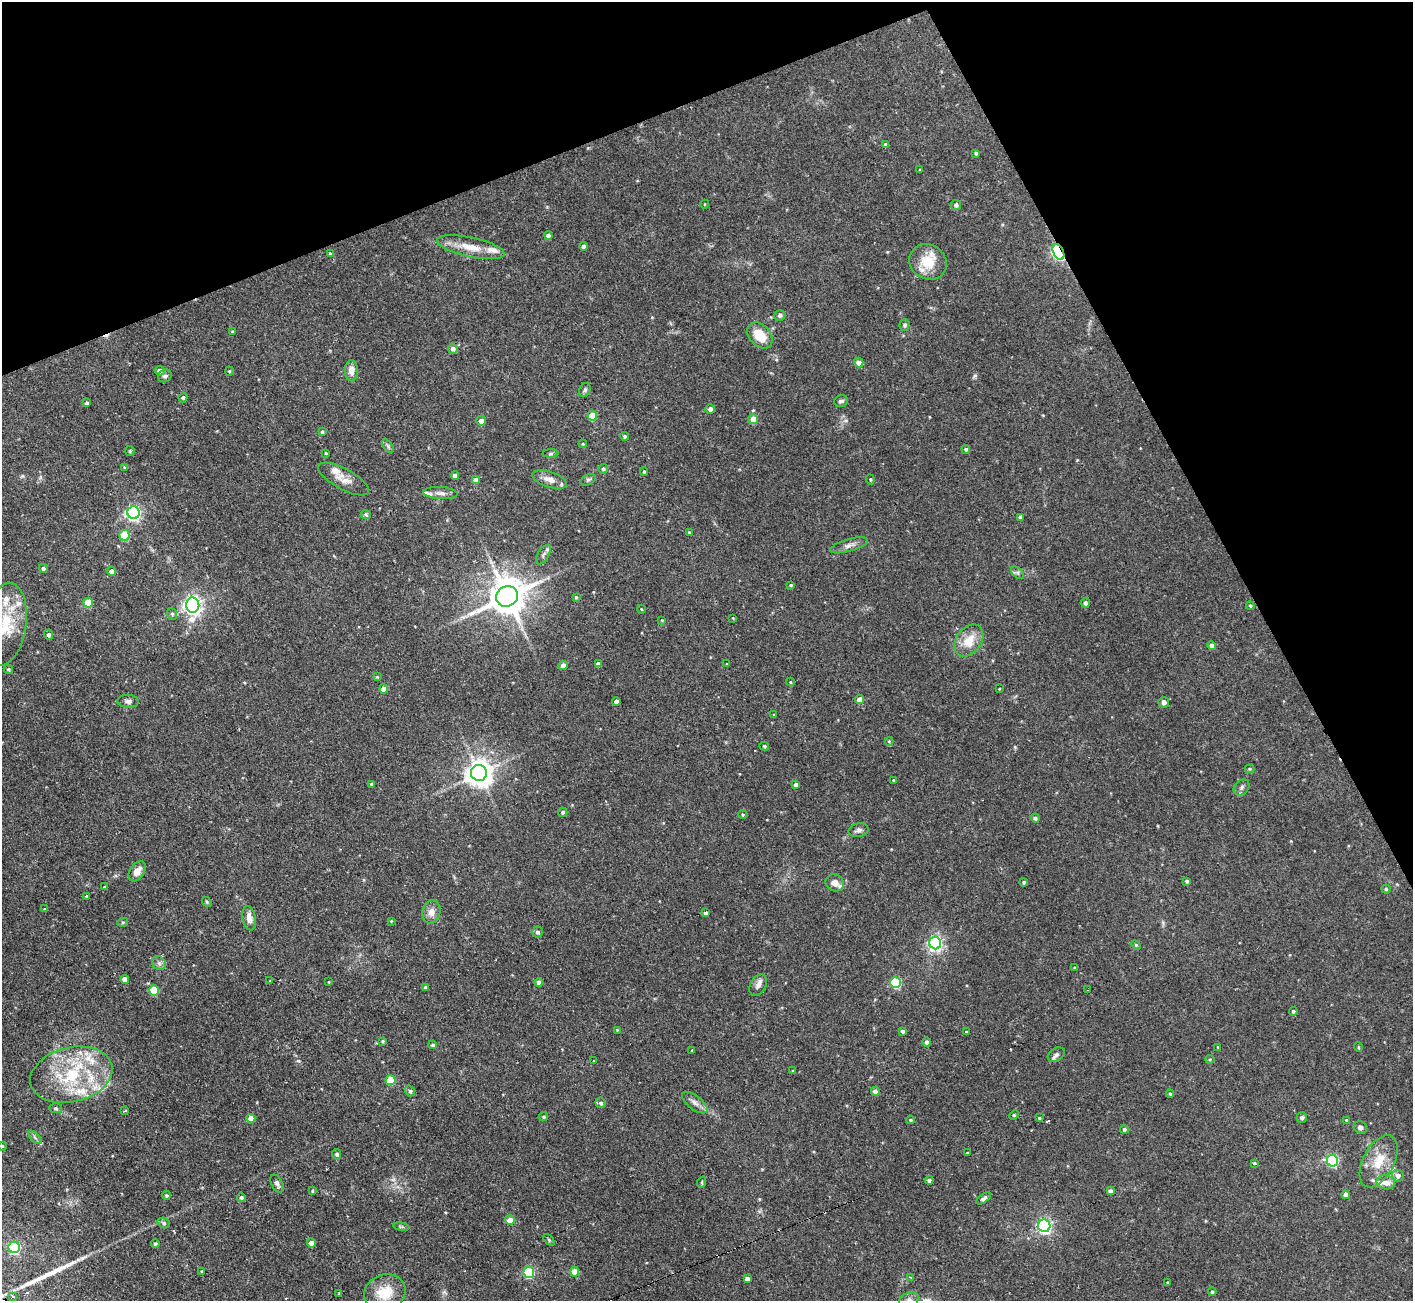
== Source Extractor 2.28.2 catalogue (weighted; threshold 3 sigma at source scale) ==
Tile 3 of 4 x 4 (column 3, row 1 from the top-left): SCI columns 2821-4231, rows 4045-5343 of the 5641 x 5624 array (HDU 1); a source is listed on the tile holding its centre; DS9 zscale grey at full resolution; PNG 1415 x 1303 px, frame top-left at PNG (2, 2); each listed source drawn as its Kron ellipse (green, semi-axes under 4 px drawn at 4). Shown black and unused: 21% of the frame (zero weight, under 2 of 3 exposures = <1% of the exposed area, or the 3 px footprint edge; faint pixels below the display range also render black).
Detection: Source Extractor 2.28.2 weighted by HDU 2 'WHT'; one run over the whole footprint, this tile lists its part. Background 0.094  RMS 0.0058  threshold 0.0261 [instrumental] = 3 sigma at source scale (4.5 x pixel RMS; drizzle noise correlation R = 1.50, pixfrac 1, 0.05/0.05 arcsec/px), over >= 5 px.
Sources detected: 212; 1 too faint to see at this stretch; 4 cosmic-ray / hot-pixel residue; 1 long thin detection or spike segment (spike, bleed or trail) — neither listed nor drawn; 12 inside a brighter listed object's ellipse — not listed separately; the other 194 listed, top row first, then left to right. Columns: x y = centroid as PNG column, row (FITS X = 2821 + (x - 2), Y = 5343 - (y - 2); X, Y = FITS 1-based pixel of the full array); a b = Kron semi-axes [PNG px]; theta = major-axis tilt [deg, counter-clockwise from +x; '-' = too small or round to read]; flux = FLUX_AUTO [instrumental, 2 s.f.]
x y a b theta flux
886 145 4 4 - 1.4
976 153 4 4 - 0.96
920 170 3 3 - 0.55
705 204 4 3 - 0.39
956 205 5 5 - 1.4
548 235 4 4 - 2.1
584 246 4 4 - 1.4
471 247 34 10 -12 11
1058 252 8 5 -64 140
330 254 4 3 - 0.66
928 262 19 17 -34 13
780 315 6 5 - 1.4
905 325 6 5 - 1
233 332 3 3 - 0.64
760 335 15 10 -49 13
453 349 5 4 - 2.3
859 362 5 4 - 3.8
160 371 5 4 - 2.9
229 371 4 4 - 0.7
351 371 10 6 89 4.2
165 376 7 6 - 1.5
585 390 7 5 62 1.3
183 398 5 4 - 1.1
841 401 7 5 18 1.6
87 403 4 3 - 1.1
710 409 5 4 - 2.5
592 416 5 5 - 12
753 419 5 5 - 7.8
481 421 5 4 - 2.9
322 432 4 3 - 0.97
625 436 4 4 - 1
583 444 4 4 - 0.6
388 446 8 4 -54 1
966 449 4 4 - 0.97
130 451 5 5 - 0.7
326 453 4 3 - 0.53
551 454 8 4 1 0.82
125 467 4 3 - 1
603 469 5 5 - 1.1
644 472 4 4 - 0.55
455 475 4 4 - 2
343 479 28 10 -29 6.7
550 479 18 7 -18 5.1
870 479 5 3 - 0.6
476 480 4 4 - 4.6
588 480 8 5 28 1.1
440 493 17 6 -4 2.8
134 513 6 6 - 140
366 514 5 4 - 0.78
1020 517 4 4 - 1.9
689 532 3 3 - 0.47
124 535 5 5 - 25
849 545 19 6 16 3.2
543 555 11 5 59 1.9
43 568 4 4 - 0.98
111 571 5 4 - 2.9
1018 573 8 4 -43 1.1
791 585 4 3 - 0.65
507 596 11 10 - 1600
576 597 4 4 - 0.64
88 603 5 5 - 13
1085 603 5 4 - 1.6
193 605 7 6 - 270
1250 606 4 3 - 0.82
641 609 4 3 - 0.37
172 614 6 5 - 0.98
733 618 3 3 - 0.38
662 620 4 3 - 0.43
5 624 41 21 82 27
48 635 5 4 - 1.5
969 641 17 12 54 11
1212 646 4 4 - 2.8
598 664 4 4 - 2
727 664 3 3 - 0.42
563 665 4 4 - 3.2
8 669 5 4 - 0.76
377 677 3 3 - 0.51
790 682 4 4 - 0.51
384 689 4 4 - 5.7
999 689 3 2 - 0.36
860 699 4 4 - 5.3
128 701 10 6 -2 2
616 701 4 4 - 2.3
1164 702 5 5 - 2.2
774 715 3 3 - 0.58
889 741 4 4 - 0.61
764 746 5 4 - 0.82
1249 769 5 4 - 0.63
479 773 8 8 - 670
894 780 4 3 - 0.63
372 784 4 3 - 1.2
796 785 4 4 - 2.4
1242 787 9 7 48 2
563 812 5 4 - 1.2
743 814 4 3 - 0.57
1035 818 4 4 - 1.3
858 830 10 6 12 1.8
137 871 11 7 56 4.6
1187 881 4 3 - 1.1
1024 882 4 4 - 0.84
835 883 9 8 - 3.7
104 887 3 3 - 0.42
1386 889 4 4 - 0.73
86 896 4 3 - 0.55
207 902 5 4 - 0.73
45 909 4 4 - 0.5
431 912 12 9 78 4.2
705 913 4 3 - 1.7
249 918 12 6 -79 4.6
391 921 3 3 - 0.46
123 922 5 3 - 0.56
537 932 5 5 - 1.5
935 943 6 6 - 130
1136 945 5 4 - 0.71
159 963 8 6 -44 1.7
1074 967 4 3 - 0.48
125 979 4 4 - 4.1
270 981 3 3 - 0.45
329 982 3 2 - 0.42
539 982 4 4 - 3.4
896 982 5 5 - 34
758 985 11 8 62 3
425 987 4 4 - 1.1
1088 990 3 2 - 0.58
154 991 5 5 - 20
1293 1011 4 4 - 0.98
617 1030 4 3 - 0.45
902 1031 4 4 - 1.3
966 1032 3 2 - 0.51
383 1041 4 3 - 0.83
927 1042 4 4 - 1.6
433 1045 4 4 - 1.1
1218 1047 3 2 - 0.43
1358 1047 5 3 - 0.45
692 1050 3 3 - 0.44
1056 1055 9 6 32 1.9
1210 1059 4 4 - 0.58
593 1061 2 2 - 0.66
793 1071 3 3 - 0.63
71 1075 42 27 13 47
390 1080 5 5 - 19
410 1091 5 4 - 1.3
875 1091 4 4 - 3.4
1170 1094 4 4 - 0.67
601 1103 5 5 - 1.4
695 1103 15 6 -38 3.2
56 1108 6 5 - 0.9
125 1111 3 2 - 0.67
1014 1115 5 4 - 0.6
544 1117 4 4 - 0.88
251 1118 4 4 - 5.3
1039 1118 3 3 - 0.72
1302 1118 5 5 - 1.3
910 1120 4 3 - 0.7
1346 1120 3 3 - 0.48
1360 1127 7 6 - 1.9
1124 1129 4 4 - 1.1
35 1137 8 3 -45 1.1
2 1146 4 3 - 0.39
967 1153 3 3 - 1.1
337 1154 5 4 - 1.3
1333 1161 6 5 - 62
1379 1161 28 15 62 15
1254 1163 3 3 - 1.7
1398 1176 6 5 - 2.7
929 1180 4 4 - 1.7
702 1182 6 3 72 0.6
1386 1182 9 7 -11 4.1
277 1184 9 5 -62 1.7
312 1191 4 3 - 0.54
1110 1191 4 4 - 1.9
166 1195 4 4 - 0.87
1346 1195 4 4 - 2.9
241 1197 4 4 - 0.91
984 1198 8 4 34 1.5
510 1220 5 5 - 6.1
164 1223 6 5 - 1.3
1044 1226 6 6 - 120
401 1227 8 4 -9 0.9
549 1240 7 4 -46 0.77
311 1243 4 4 - 3.4
155 1244 4 4 - 0.81
14 1247 6 5 - 65
202 1271 4 3 - 0.59
574 1272 5 4 - 7.6
529 1273 5 5 - 44
911 1277 3 2 - 0.67
747 1279 4 4 - 2.5
1168 1283 3 2 - 0.5
1212 1292 4 4 - 0.93
339 1293 4 2 - 0.43
385 1293 21 18 22 14
13 1297 3 3 - 4.9
909 1300 10 7 20 2.5
Overlapping masked pixels (flux is a lower limit): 1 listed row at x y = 1058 252
Isophote crosses this tile's border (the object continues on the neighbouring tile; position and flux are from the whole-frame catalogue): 2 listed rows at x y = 5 624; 909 1300